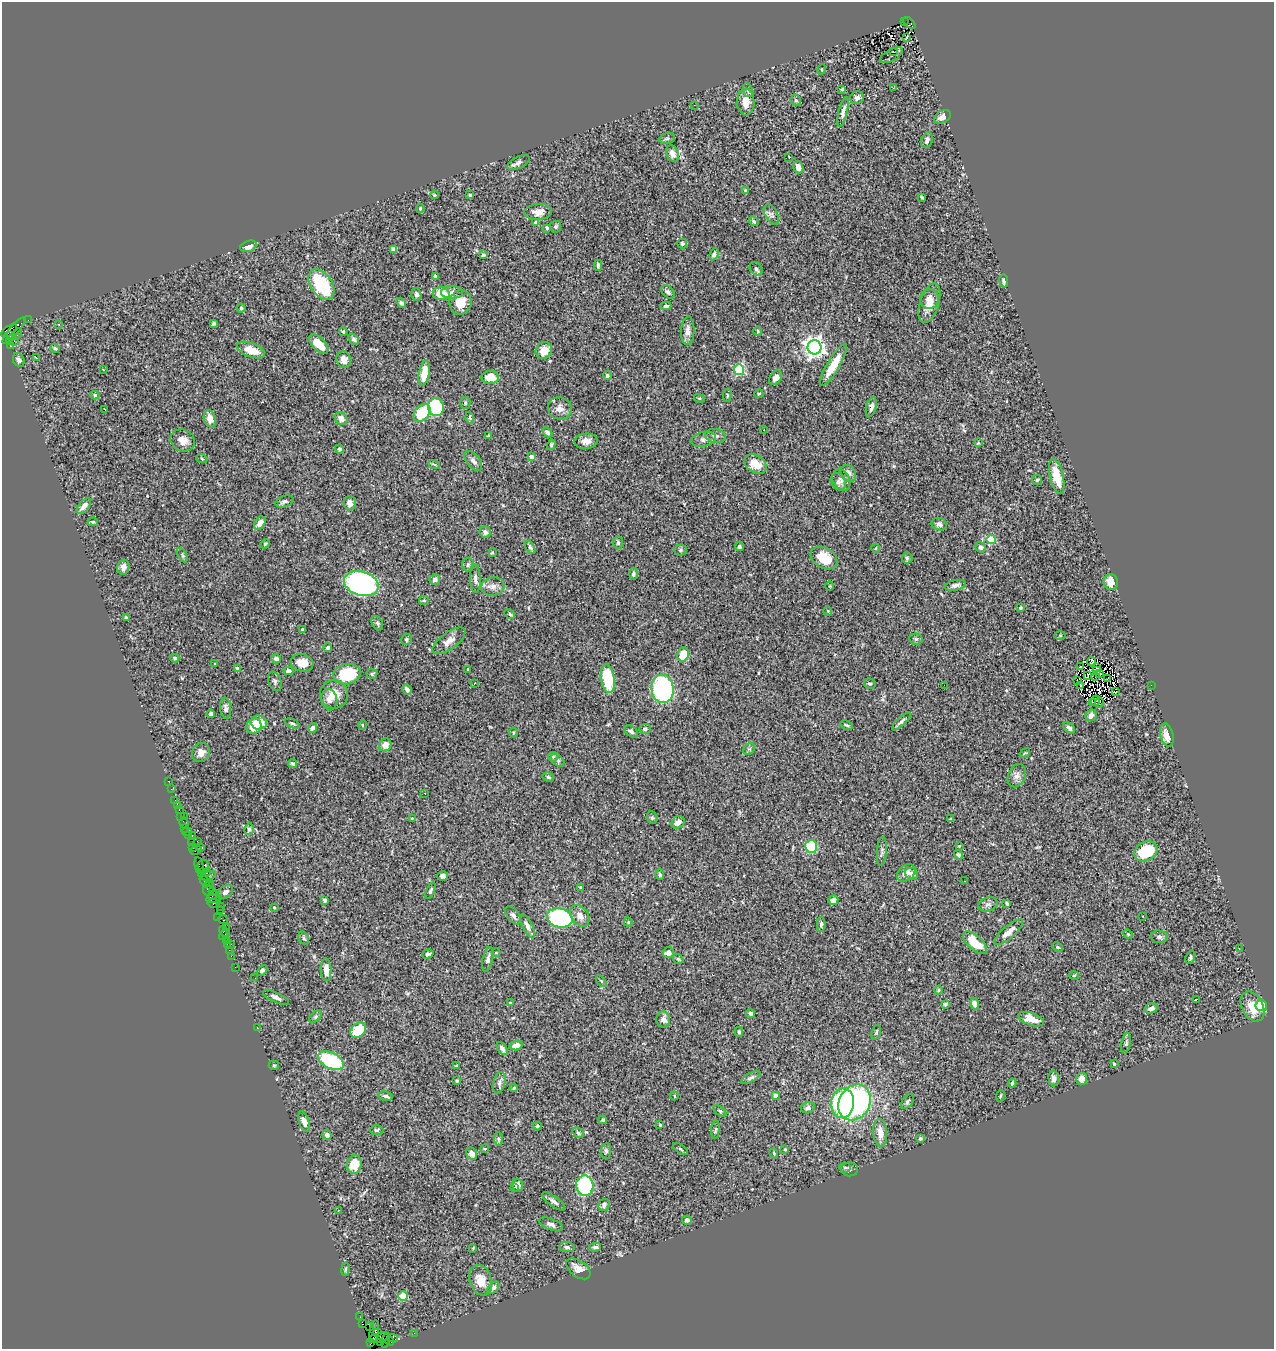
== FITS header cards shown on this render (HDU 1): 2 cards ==
NAXIS1  =                 1272
NAXIS2  =                 1347

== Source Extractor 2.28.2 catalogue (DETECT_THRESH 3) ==
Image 1272 x 1347 px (HDU 1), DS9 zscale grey, 1 PNG px = 1 image px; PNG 1276 x 1351 px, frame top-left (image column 1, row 1347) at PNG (2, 2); each listed source drawn as its Kron ellipse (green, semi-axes under 4 px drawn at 4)
Background 1.33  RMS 0.054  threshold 0.163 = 3 sigma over >= 5 px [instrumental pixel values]
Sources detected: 394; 2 with non-positive FLUX_AUTO (blend fragments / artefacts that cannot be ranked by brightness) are neither listed nor drawn; the other 392 listed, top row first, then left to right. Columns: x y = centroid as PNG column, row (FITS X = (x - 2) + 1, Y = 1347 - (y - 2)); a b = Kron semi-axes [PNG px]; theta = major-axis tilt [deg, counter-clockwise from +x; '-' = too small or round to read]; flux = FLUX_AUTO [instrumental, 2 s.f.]
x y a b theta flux
904 22 2 2 - 20
909 23 7 4 -43 140
907 37 3 2 - 7.7
893 52 3 2 - 28
891 55 12 5 28 7.2
822 69 5 3 - 3.1
893 88 2 2 - 4.6
842 89 3 3 - 4.6
748 90 7 5 -75 7.2
857 98 7 6 - 11
796 100 6 4 -48 5
746 102 13 8 -89 36
694 105 3 2 - 3.9
843 112 15 4 76 17
942 117 9 6 29 19
667 138 8 5 15 7.5
927 140 8 5 70 11
672 154 8 6 -69 25
789 157 3 2 - 3.5
519 163 12 5 26 12
798 167 6 5 - 23
745 190 4 3 - 5.4
434 195 4 3 - 4.2
470 195 4 4 - 4.4
922 197 4 2 - 3.9
420 208 5 4 - 4.7
538 212 14 8 4 28
771 214 11 6 -59 12
754 221 5 4 - 4.7
536 223 4 4 - 19
556 227 6 5 - 6.4
547 228 3 3 - 3.4
682 244 5 5 - 6.6
248 246 8 5 20 23
394 249 4 4 - 14
714 254 6 4 65 7.5
483 255 4 3 - 4.4
598 265 5 4 - 9.4
756 269 7 6 - 12
435 276 4 3 - 6
1004 281 6 4 -82 7.3
321 284 17 10 -55 240
452 292 11 6 0 17
668 292 8 5 -47 9.1
441 293 8 6 0 62
416 294 6 5 - 9.6
929 299 10 9 - 26
461 302 12 11 - 52
401 303 5 4 - 6.8
929 303 20 9 72 49
666 306 5 4 - 8.1
241 308 4 4 - 4.6
28 320 2 2 - 6.4
213 323 4 3 - 5.9
59 324 3 3 - 3.4
9 331 9 4 34 260
14 331 16 4 50 460
688 331 14 6 88 21
758 331 5 3 - 3.6
343 332 4 3 - 5.3
17 334 6 3 60 66
11 336 4 3 - 470
354 339 6 4 -50 7.4
14 341 2 2 - 15
9 342 4 3 - 28
319 344 12 6 -45 53
10 346 3 3 - 380
814 347 7 7 - 2200
55 348 4 3 - 4.6
251 350 15 7 -21 50
544 350 9 8 - 43
36 358 3 3 - 15
19 360 7 5 -66 13
344 360 8 7 - 25
833 365 24 6 59 74
103 370 3 2 - 4.4
739 370 5 5 - 310
424 373 12 5 79 63
607 376 4 4 - 5.9
490 377 8 6 1 52
776 378 8 5 53 20
759 394 5 4 - 4.2
95 395 4 4 - 6.5
727 395 6 3 83 4.4
699 398 5 3 - 3.7
465 403 6 5 - 6.8
436 407 9 8 - 200
871 407 10 5 74 15
560 408 12 11 - 26
104 409 3 2 - 2.9
422 413 10 7 49 140
341 418 7 5 -45 23
470 418 6 4 -73 5.3
210 419 9 6 -75 27
764 430 3 2 - 6
547 432 6 4 -46 7.9
488 436 3 3 - 4.5
715 436 10 7 -12 12
704 439 12 7 11 15
183 440 12 10 -28 29
586 441 11 7 5 23
978 443 4 4 - 3.2
551 445 5 4 - 5.7
339 449 4 4 - 7.4
531 457 4 4 - 27
202 459 5 3 - 3.2
473 461 11 6 -51 16
434 464 6 3 -20 4.1
756 464 12 8 -35 52
848 473 9 7 -54 19
1057 476 18 6 -77 66
841 480 11 8 -63 17
1037 480 5 5 - 4.9
838 482 9 7 -60 15
285 501 9 5 20 9.5
350 503 7 6 - 21
84 506 9 5 49 22
93 522 5 4 - 3.8
260 523 7 5 57 27
939 524 7 6 - 15
485 532 6 5 - 11
991 539 5 4 - 190
618 543 6 5 - 6.4
265 544 5 4 - 4.2
530 547 7 4 -60 7.5
739 547 5 4 - 6.7
981 547 5 5 - 8.5
876 548 4 3 - 2.1
680 550 6 5 - 5.4
492 553 4 3 - 4
182 555 8 4 -63 5.2
824 558 14 10 -32 81
907 558 5 5 - 5.3
468 564 7 6 - 7.5
123 567 7 6 - 18
633 574 6 4 89 7.6
475 578 14 5 -86 15
435 579 5 5 - 13
1111 582 8 7 - 37
361 583 18 12 -16 740
955 585 11 5 11 12
493 586 12 9 8 22
830 586 4 3 - 3.1
424 600 5 4 - 4
1020 608 4 4 - 4.7
828 611 4 3 - 2.6
510 614 5 4 - 5
126 618 4 3 - 5.5
377 623 8 5 -61 7
302 629 3 2 - 3.3
1060 635 6 4 0 3.3
406 639 6 5 - 5.7
916 639 6 5 - 6.6
449 641 19 8 36 30
328 648 4 4 - 8.1
683 654 7 5 68 68
175 658 4 4 - 6.3
276 659 5 4 - 17
1092 662 5 3 - 6.4
214 663 3 3 - 12
302 663 11 8 -16 41
1081 666 2 2 - 3.6
237 668 4 4 - 5.4
1097 668 3 2 - 2
468 669 3 2 - 3
289 671 5 4 - 15
1096 671 3 2 - 1.8
347 674 14 10 9 180
372 674 5 5 - 5
1099 674 3 2 - 0.11
1088 675 3 2 - 2.5
1096 677 3 2 - 2.4
608 679 14 6 -82 160
1108 679 4 2 - 2.6
275 681 10 6 -69 10
1077 681 4 2 - 7.6
474 683 3 2 - 4.1
870 684 6 5 - 6.2
944 685 2 2 - 3.9
1081 685 4 2 - 11
1151 685 2 2 - 43
407 689 5 4 - 12
662 689 14 11 -84 480
1115 692 3 2 - 16
334 694 14 14 - 50
329 700 11 8 -79 20
1095 701 5 2 - 3.8
1092 702 3 2 - 4.1
1099 703 5 2 - 3.7
226 708 10 5 -84 10
211 714 4 3 - 8.6
1091 715 6 5 - 16
901 721 12 4 44 9.7
259 723 8 7 - 60
292 723 8 3 -24 5.9
362 725 5 3 - 2.6
846 725 6 3 -26 5.2
254 726 8 7 - 63
312 728 5 4 - 11
1069 728 7 4 -39 10
645 729 5 5 - 6.8
631 731 7 5 -36 9.1
513 733 5 2 - 3.6
1167 735 12 6 -78 30
385 745 6 6 - 28
749 749 6 5 - 6.4
201 752 10 8 55 21
1025 753 5 3 - 3.5
553 757 5 4 - 5
557 760 8 5 -41 9.3
293 763 5 3 - 6.5
1017 776 12 8 65 20
548 777 6 4 -29 5.4
168 781 2 2 - 7.7
171 789 4 2 - 7.4
425 793 3 2 - 6.9
175 800 2 2 - 24
177 806 3 2 - 30
179 810 3 2 - 48
181 817 3 2 - 10
184 817 3 2 - 9.5
412 818 4 3 - 2.9
652 818 6 5 - 6
951 819 4 3 - 3.9
678 822 7 5 34 19
184 823 6 3 -61 57
185 828 2 2 - 42
249 829 6 4 75 6.8
187 832 4 3 - 78
188 835 2 2 - 43
192 836 3 2 - 52
197 841 2 2 - 20
191 843 3 2 - 45
811 846 6 6 - 150
959 846 3 3 - 2.5
200 847 2 2 - 48
192 848 4 3 - 46
196 850 6 2 23 51
882 851 14 5 86 10
1146 851 12 9 25 170
958 855 5 4 - 7.2
199 866 8 3 -79 160
203 866 6 5 - 130
201 872 3 2 - 35
206 873 5 3 - 78
906 873 10 7 41 23
912 874 6 5 - 15
660 875 5 4 - 5.5
209 876 7 3 21 220
443 876 5 4 - 10
205 881 6 3 -63 190
964 881 2 2 - 2
209 882 2 2 - 27
581 887 3 3 - 3.3
209 888 7 5 86 230
213 891 3 3 - 70
430 891 9 4 67 7.8
225 892 9 5 38 13
213 895 5 3 - 110
214 898 8 4 8 160
325 900 4 3 - 7.2
833 900 5 5 - 14
213 903 6 3 -9 63
1007 903 4 3 - 6.5
988 904 10 7 17 12
221 906 2 2 - 15
274 907 3 3 - 2.6
220 910 2 2 - 51
513 915 10 5 -52 12
580 916 12 8 -54 28
1143 916 3 2 - 6
218 918 4 2 - 8.6
560 918 13 9 -15 510
223 920 5 3 - 110
628 922 4 4 - 3.5
821 924 8 4 90 8.1
527 926 13 5 -64 16
226 927 2 2 - 21
224 931 5 3 - 110
1009 932 18 6 40 28
1128 934 5 4 - 4.4
225 935 6 3 44 65
1159 937 8 6 -6 10
304 938 7 5 -59 6
226 940 2 2 - 31
975 943 15 7 -41 93
231 944 3 2 - 34
227 945 3 3 - 34
1057 947 5 4 - 4.7
1239 949 3 2 - 2.7
229 950 2 2 - 22
668 952 5 5 - 25
496 953 4 3 - 2.6
428 954 6 3 17 13
231 956 2 2 - 29
1190 957 7 4 70 7.2
488 959 12 5 77 14
678 959 5 3 - 4.7
235 967 2 2 - 13
326 970 11 5 -88 32
262 971 6 4 43 7.3
1074 975 5 3 - 3
255 978 2 2 - 1.5
601 981 6 3 -53 4
938 990 4 4 - 3.8
276 997 14 5 -24 13
1197 999 3 2 - 34
510 1003 4 3 - 4.7
974 1003 6 4 -70 25
945 1004 4 4 - 4.9
1252 1006 16 10 -62 58
1261 1006 5 5 - 92
1151 1008 6 5 - 16
751 1013 4 4 - 8.2
316 1016 8 4 46 6.8
663 1019 8 6 88 16
1031 1019 13 6 -19 38
257 1027 2 2 - 65
358 1030 9 6 47 90
739 1032 5 3 - 5.2
876 1032 7 3 71 4.7
1126 1043 10 4 79 7.8
516 1045 7 4 14 24
502 1048 7 4 -57 11
331 1061 14 8 -25 290
1114 1064 3 3 - 5
274 1065 5 4 - 4.8
456 1066 3 3 - 3.2
751 1078 11 4 28 9
1054 1078 8 5 -86 16
1081 1079 6 5 - 21
457 1081 4 3 - 4.9
499 1083 11 6 77 13
1012 1083 4 3 - 6.2
514 1088 4 3 - 3.7
775 1095 4 3 - 14
386 1096 7 4 -8 9
674 1096 4 3 - 3
1000 1096 6 3 71 3.6
908 1101 8 5 55 7.2
855 1102 19 15 59 660
843 1103 15 11 85 480
808 1108 7 5 18 9.2
720 1111 7 3 -35 4.6
603 1120 4 3 - 4.5
304 1122 10 5 -71 21
660 1125 4 3 - 3.5
537 1126 4 3 - 3.7
376 1130 7 5 -2 6.3
715 1130 9 3 85 6.2
578 1133 6 4 -36 6.8
880 1133 14 7 -86 38
327 1135 5 4 - 13
920 1138 4 3 - 5
498 1139 7 4 -89 6.5
485 1149 4 3 - 3.1
680 1149 8 3 -34 4.9
785 1149 4 3 - 3.8
606 1151 8 5 85 7.4
774 1153 5 4 - 4.7
472 1154 6 5 - 22
354 1164 9 7 81 64
845 1168 5 5 - 6.8
849 1169 9 7 -2 9.2
517 1186 6 5 - 18
585 1186 10 8 -86 290
514 1187 2 2 - 41
554 1201 14 5 -36 14
604 1205 6 5 - 11
338 1210 2 2 - 2
687 1220 5 4 - 9.3
551 1224 13 5 -21 14
567 1247 7 5 -7 9.5
595 1247 6 4 13 8.1
473 1248 4 4 - 3
345 1269 6 3 82 4.3
578 1269 14 8 -36 31
481 1280 16 11 -73 48
493 1288 7 4 46 7.6
403 1296 5 4 - 120
360 1317 3 2 - 12
362 1324 3 3 - 94
369 1327 3 2 - 22
374 1331 11 4 82 180
378 1333 3 2 - 64
414 1333 2 2 - 12
379 1338 11 4 15 340
393 1338 5 3 - 97
385 1340 7 3 74 160
381 1342 3 2 - 35
390 1342 4 3 - 56
370 1343 3 2 - 9.1
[2 non-positive-flux detections neither listed nor drawn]